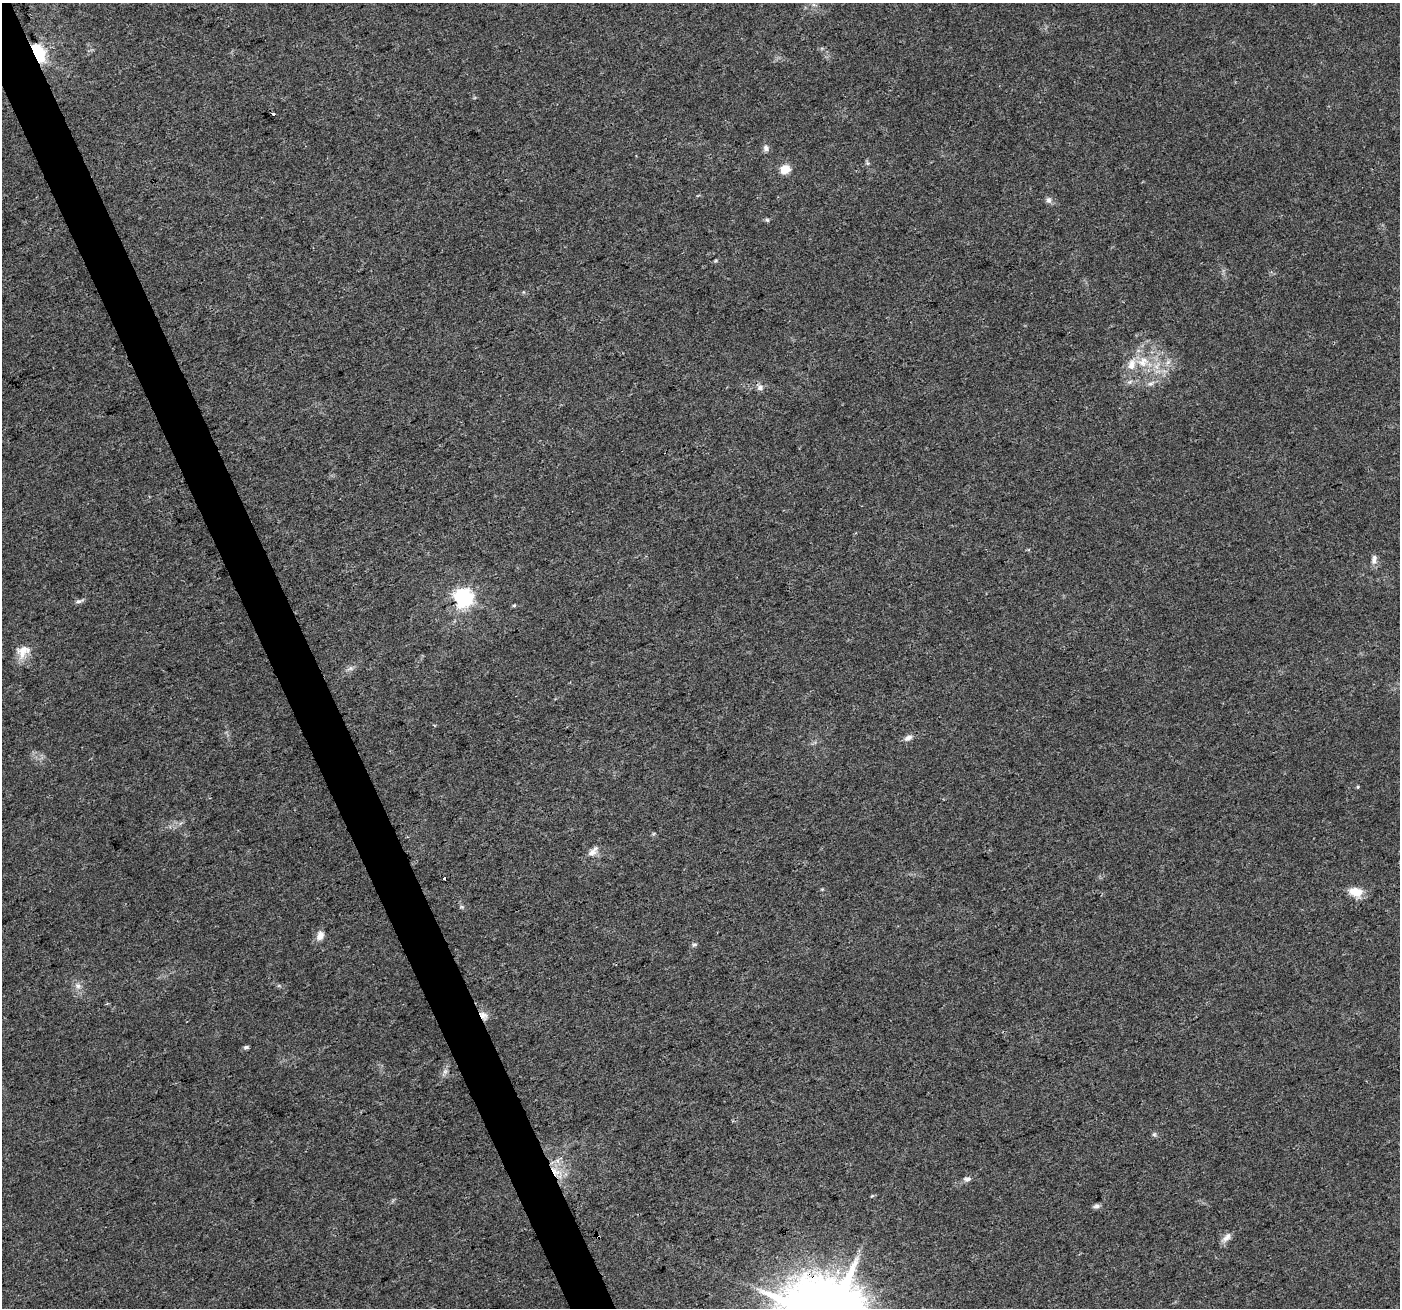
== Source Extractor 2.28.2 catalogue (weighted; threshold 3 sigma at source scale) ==
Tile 11 of 4 x 4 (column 3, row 3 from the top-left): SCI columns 2799-4196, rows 1447-2752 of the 5594 x 5446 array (HDU 1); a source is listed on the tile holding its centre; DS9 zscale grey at full resolution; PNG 1402 x 1310 px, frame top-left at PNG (2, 3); no overlay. Shown black and unused: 3% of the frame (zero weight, under 3 of 4 exposures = <1% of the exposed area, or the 3 px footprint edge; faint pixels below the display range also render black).
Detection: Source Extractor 2.28.2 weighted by HDU 2 'WHT'; one run over the whole footprint, this tile lists its part. Background 0.0402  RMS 0.0038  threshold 0.0172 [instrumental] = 3 sigma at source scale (4.5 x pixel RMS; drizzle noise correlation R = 1.50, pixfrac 1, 0.0396/0.0396 arcsec/px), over >= 5 px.
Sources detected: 38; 2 cosmic-ray / hot-pixel residue — not listed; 1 inside a brighter listed object's ellipse — not listed separately; the other 35 listed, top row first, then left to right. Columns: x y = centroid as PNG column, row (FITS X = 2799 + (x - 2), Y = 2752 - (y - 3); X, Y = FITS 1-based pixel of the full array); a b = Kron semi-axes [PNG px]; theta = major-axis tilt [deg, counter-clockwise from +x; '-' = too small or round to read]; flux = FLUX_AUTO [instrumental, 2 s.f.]
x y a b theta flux
37 53 11 7 -65 74
273 114 3 3 - 2.4
766 148 9 7 -89 1.6
867 163 7 4 -71 0.66
785 169 5 5 - 18
1049 200 9 7 -73 1.4
767 220 6 5 - 0.63
716 261 6 4 20 0.54
1143 362 17 15 34 8.1
1168 362 10 5 45 1.5
1151 383 11 6 26 1.6
760 387 8 8 - 1.7
1374 559 14 7 79 2
463 598 7 7 - 170
79 601 11 5 17 1.1
514 605 5 4 - 0.47
23 651 20 15 31 5.4
350 668 10 6 21 1.4
908 738 10 7 33 1.9
1358 787 4 4 - 0.44
593 851 17 8 48 2.8
445 878 3 3 - 6
1355 892 18 11 -10 5.2
462 907 6 4 -43 0.64
320 936 12 9 69 2.6
694 945 8 5 17 0.74
78 986 9 7 -43 1.9
484 1015 13 9 -50 2.6
246 1047 6 4 16 0.94
445 1071 7 6 - 1.2
1154 1134 6 5 - 0.73
556 1171 19 9 -36 6.2
967 1179 9 6 2 1.3
1096 1206 8 6 21 1.1
1227 1237 15 7 49 2.4
Overlapping masked pixels (flux is a lower limit): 3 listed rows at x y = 37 53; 484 1015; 556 1171